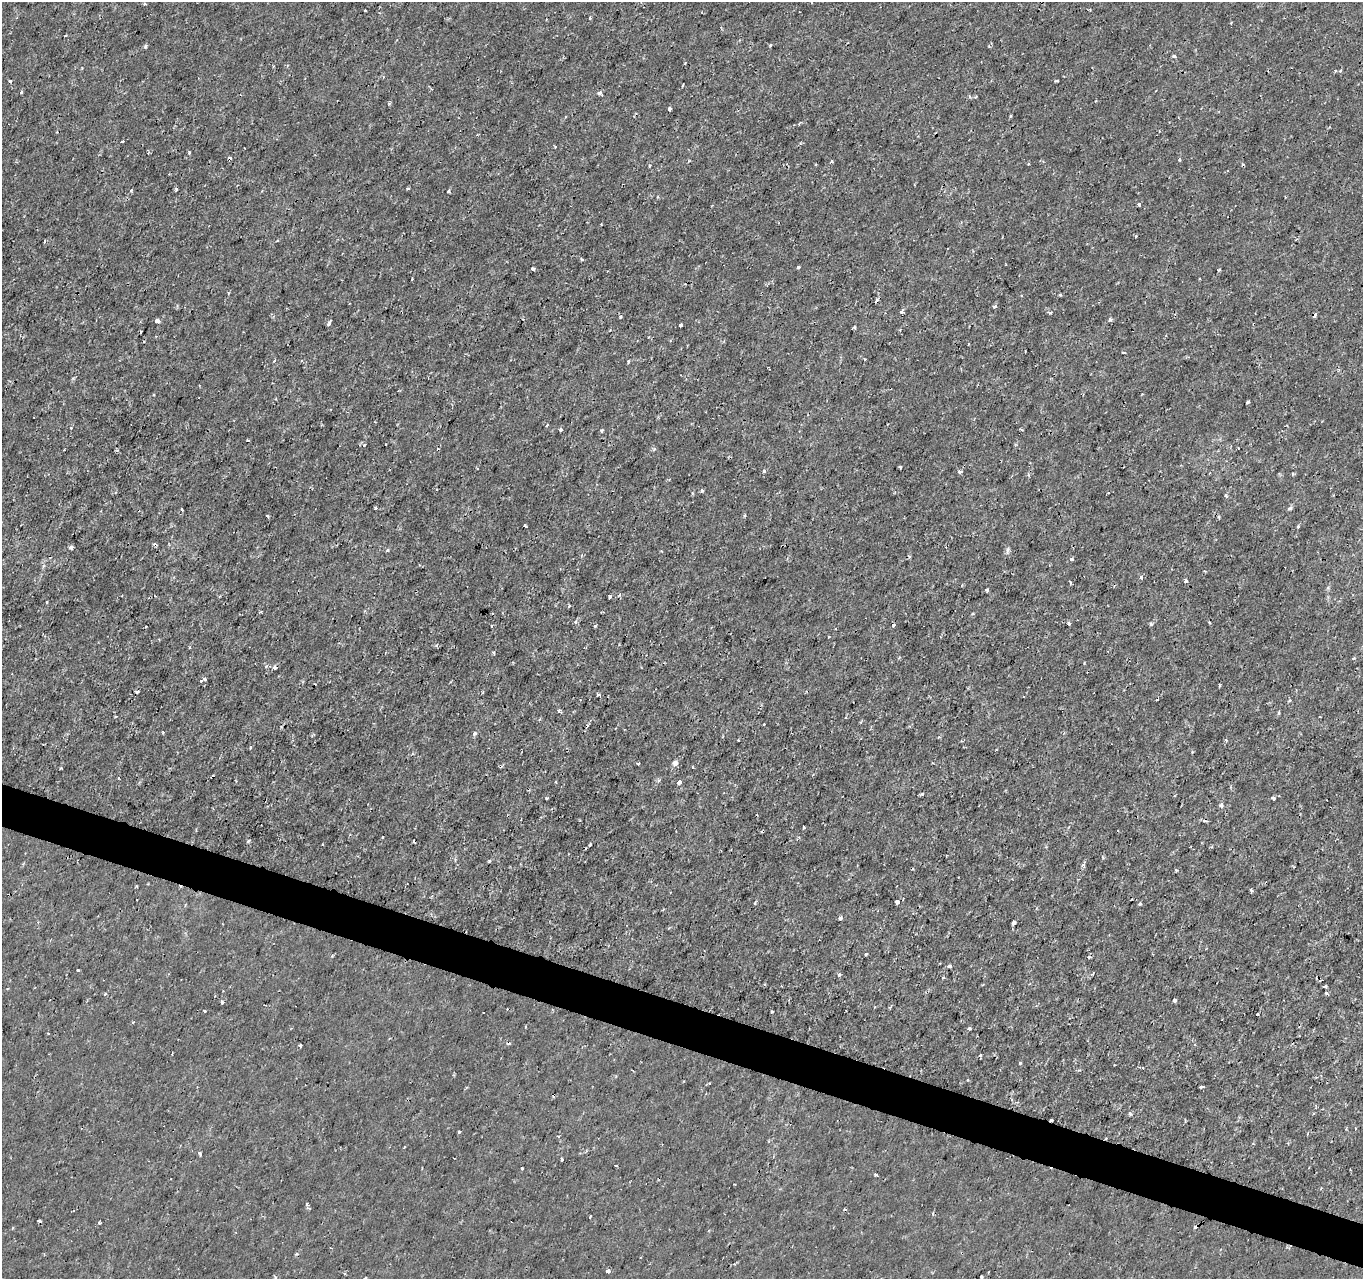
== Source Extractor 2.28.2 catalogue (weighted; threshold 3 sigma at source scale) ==
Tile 6 of 4 x 4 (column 2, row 2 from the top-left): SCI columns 1362-2722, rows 2768-4044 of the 5451 x 5597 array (HDU 1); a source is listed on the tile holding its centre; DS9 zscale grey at full resolution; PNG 1365 x 1281 px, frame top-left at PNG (2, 2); no overlay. Shown black and unused: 3% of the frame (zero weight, under 2 of 3 exposures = <1% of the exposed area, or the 3 px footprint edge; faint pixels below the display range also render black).
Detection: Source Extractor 2.28.2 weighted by HDU 2 'WHT'; one run over the whole footprint, this tile lists its part. Background -7.05e-05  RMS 9.5e-04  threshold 0.00429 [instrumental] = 3 sigma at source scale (4.5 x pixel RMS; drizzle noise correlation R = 1.50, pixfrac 1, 0.0396/0.0396 arcsec/px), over >= 5 px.
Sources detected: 200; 27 cosmic-ray / hot-pixel residue — not listed; the other 173 listed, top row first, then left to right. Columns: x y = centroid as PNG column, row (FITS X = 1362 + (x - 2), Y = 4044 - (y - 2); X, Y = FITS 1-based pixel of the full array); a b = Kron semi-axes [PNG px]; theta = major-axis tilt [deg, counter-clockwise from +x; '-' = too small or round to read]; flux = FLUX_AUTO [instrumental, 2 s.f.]
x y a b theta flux
144 4 4 3 - 0.14
365 10 3 2 - 0.11
590 18 4 3 - 0.13
65 35 3 2 - 0.093
770 45 3 3 - 0.15
145 46 5 3 - 0.14
1174 56 3 3 - 0.36
685 63 3 2 - 0.12
273 66 4 3 - 0.087
1335 71 3 3 - 0.14
1340 71 5 3 - 0.11
10 81 4 3 - 0.16
1056 81 5 2 - 0.096
21 92 4 3 - 0.11
599 93 4 3 - 0.65
389 103 4 4 - 0.13
669 109 4 3 - 0.45
1010 115 3 3 - 0.14
566 117 3 2 - 0.099
799 124 4 3 - 0.16
122 141 3 3 - 0.48
189 152 3 3 - 0.14
1179 159 4 3 - 0.13
832 161 3 3 - 0.22
1028 164 3 3 - 0.094
649 166 4 3 - 0.086
408 188 3 3 - 0.13
131 190 4 3 - 0.13
176 190 3 3 - 0.25
449 191 4 3 - 0.26
1139 204 3 3 - 0.42
1136 236 3 3 - 0.14
45 241 4 2 - 0.11
277 241 4 2 - 0.082
582 259 4 3 - 0.12
1006 265 3 2 - 0.083
798 267 3 3 - 0.17
533 269 4 3 - 0.2
1218 270 3 2 - 0.14
1021 295 3 3 - 0.1
1060 295 4 3 - 0.11
995 306 4 3 - 0.23
902 312 4 4 - 0.2
1050 312 4 4 - 0.18
1315 315 4 3 - 0.3
621 316 3 3 - 0.27
1110 320 3 3 - 0.64
157 321 4 4 - 1.5
329 324 5 4 - 0.24
680 325 3 3 - 0.32
854 327 4 3 - 0.13
969 344 3 2 - 0.1
1124 353 4 3 - 0.12
865 359 3 3 - 0.084
275 360 4 3 - 0.1
628 361 3 3 - 0.14
1248 402 4 3 - 0.15
547 425 4 2 - 0.13
561 429 4 3 - 0.35
602 430 4 3 - 0.18
248 440 3 2 - 0.18
364 445 3 3 - 0.21
900 467 3 3 - 0.1
764 471 3 3 - 0.41
960 472 4 3 - 0.3
702 491 5 4 - 0.16
1225 496 4 3 - 0.16
375 508 3 2 - 0.17
1290 508 7 4 19 0.17
182 509 3 3 - 0.21
267 516 4 2 - 0.096
524 526 3 3 - 0.3
1298 526 4 3 - 0.14
71 547 4 4 - 0.29
387 550 4 3 - 0.17
1007 550 12 3 78 0.2
1072 559 4 3 - 0.19
1141 577 5 3 - 0.23
1185 581 4 4 - 0.23
1070 582 5 3 - 0.11
986 590 3 3 - 0.22
155 596 3 2 - 0.076
610 596 3 3 - 0.27
569 606 4 2 - 0.085
260 612 4 3 - 0.093
575 622 5 4 - 0.14
1069 623 4 3 - 0.16
1151 624 5 4 - 0.13
894 625 3 3 - 0.35
145 626 3 3 - 0.13
596 626 4 3 - 0.21
437 645 5 3 - 0.13
494 653 4 3 - 0.11
267 666 8 4 5 0.18
275 667 4 3 - 0.55
204 679 4 3 - 0.28
201 681 3 3 - 0.38
137 691 3 3 - 0.36
599 694 4 3 - 0.25
1289 700 4 3 - 0.14
559 711 3 3 - 0.34
1279 713 5 3 - 0.099
116 716 4 2 - 0.078
1320 717 2 2 - 0.086
764 724 2 2 - 0.083
163 732 3 3 - 0.11
475 733 4 3 - 0.45
939 737 4 3 - 0.096
739 740 3 2 - 0.1
250 747 3 3 - 0.25
638 763 3 3 - 0.34
675 763 7 7 - 0.34
692 767 3 3 - 0.091
61 768 3 3 - 0.1
119 778 3 3 - 0.18
679 782 5 3 - 0.92
922 794 4 4 - 0.13
546 798 3 3 - 0.11
1273 798 4 3 - 0.42
1221 805 4 4 - 0.44
803 827 3 2 - 0.097
350 834 4 3 - 0.077
382 837 3 3 - 0.18
248 841 4 3 - 0.16
489 861 3 3 - 0.12
1083 865 6 3 19 0.14
1176 870 4 3 - 0.11
1251 890 4 3 - 0.33
897 902 4 3 - 1
755 903 4 3 - 0.13
1140 904 3 3 - 0.2
840 918 5 4 - 0.15
1013 923 4 4 - 0.71
866 954 3 3 - 0.14
1089 957 3 3 - 0.36
950 966 3 3 - 0.87
78 970 3 3 - 0.36
1093 973 4 3 - 0.086
839 975 3 3 - 0.38
764 984 3 3 - 0.12
1325 987 3 3 - 0.27
1326 993 4 3 - 0.11
1174 1000 3 3 - 0.79
222 1002 3 3 - 0.32
204 1011 3 3 - 0.18
772 1011 3 3 - 0.26
133 1022 3 3 - 0.12
969 1028 3 3 - 0.25
300 1045 3 3 - 0.2
172 1054 3 2 - 0.091
980 1055 4 3 - 0.12
1020 1063 3 3 - 0.28
1142 1068 7 3 -19 0.16
1202 1087 4 3 - 0.41
1313 1113 3 3 - 0.11
1130 1114 5 5 - 0.13
1051 1120 3 3 - 0.56
1355 1128 3 3 - 0.27
459 1131 3 3 - 0.1
404 1147 3 2 - 0.074
200 1153 6 3 -45 0.18
562 1159 3 3 - 0.27
522 1168 3 3 - 0.16
876 1175 3 3 - 0.27
734 1184 3 2 - 0.063
307 1205 4 3 - 0.26
309 1208 5 3 - 0.1
590 1217 3 3 - 0.12
99 1223 3 3 - 0.2
608 1271 4 3 - 0.55
275 1277 5 4 - 0.17
981 1277 3 3 - 0.18
365 1278 4 3 - 0.28
Overlapping masked pixels (flux is a lower limit): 4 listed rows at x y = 1315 315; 275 667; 950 966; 1051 1120
Isophote crosses this tile's border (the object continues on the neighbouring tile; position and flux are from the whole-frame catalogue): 2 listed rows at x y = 275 1277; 365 1278